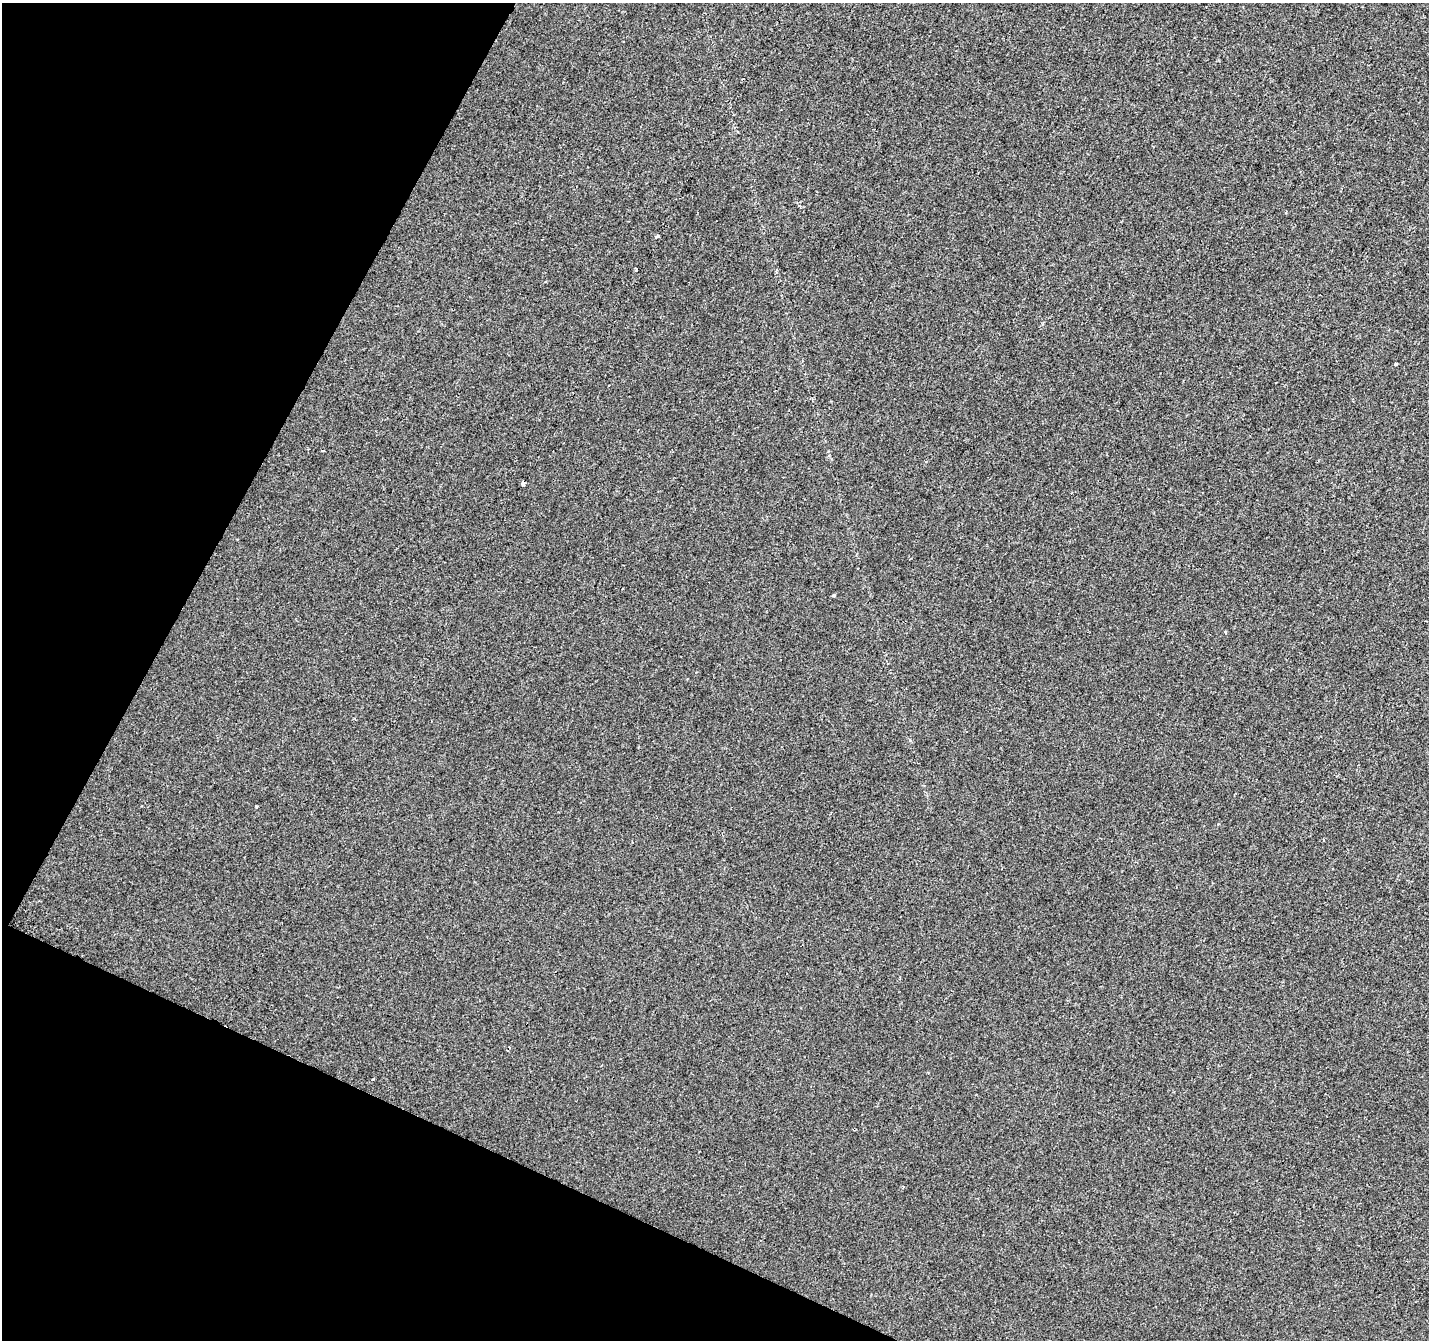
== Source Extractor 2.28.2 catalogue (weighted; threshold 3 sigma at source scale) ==
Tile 9 of 4 x 4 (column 1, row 3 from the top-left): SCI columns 1-1427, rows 1540-2877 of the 5715 x 5821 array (HDU 1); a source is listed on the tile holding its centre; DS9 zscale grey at full resolution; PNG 1431 x 1342 px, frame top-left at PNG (2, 3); no overlay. Shown black and unused: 22% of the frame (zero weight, under 2 of 3 exposures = <1% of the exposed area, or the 3 px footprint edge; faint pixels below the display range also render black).
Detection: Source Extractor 2.28.2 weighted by HDU 2 'WHT'; one run over the whole footprint, this tile lists its part. Background -3.36e-04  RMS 0.0042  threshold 0.0188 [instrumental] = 3 sigma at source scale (4.5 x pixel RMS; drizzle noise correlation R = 1.50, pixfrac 1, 0.0396/0.0396 arcsec/px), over >= 5 px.
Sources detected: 9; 3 cosmic-ray / hot-pixel residue — not listed; the other 6 listed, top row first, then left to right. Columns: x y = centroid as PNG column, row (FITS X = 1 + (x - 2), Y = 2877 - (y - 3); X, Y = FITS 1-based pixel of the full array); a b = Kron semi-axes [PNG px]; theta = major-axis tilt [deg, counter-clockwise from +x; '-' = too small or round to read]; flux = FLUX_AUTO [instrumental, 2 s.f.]
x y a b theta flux
657 237 5 3 - 0.99
1395 364 4 3 - 0.61
523 483 4 3 - 2.9
834 596 3 3 - 0.66
1225 632 3 3 - 0.38
257 806 3 2 - 0.4
Overlapping masked pixels (flux is a lower limit): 1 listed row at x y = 523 483